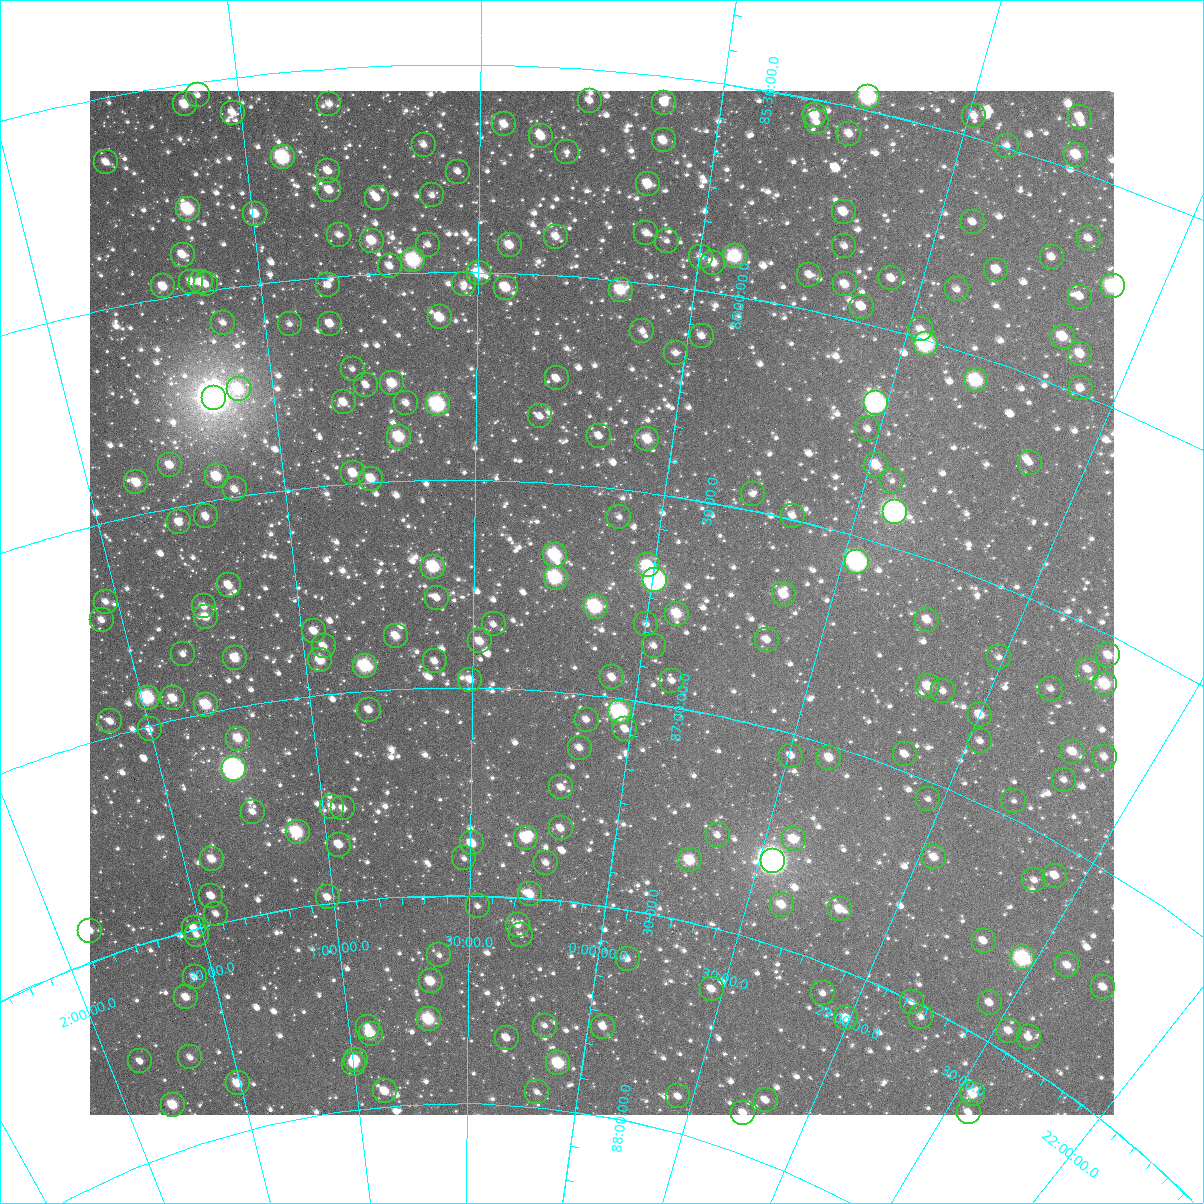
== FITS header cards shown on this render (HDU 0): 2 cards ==
NAXIS1  =                 1024
NAXIS2  =                 1024

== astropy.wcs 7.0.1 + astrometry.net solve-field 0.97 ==
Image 1024 x 1024 px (HDU 0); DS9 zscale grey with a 90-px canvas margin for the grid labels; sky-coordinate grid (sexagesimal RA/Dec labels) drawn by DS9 from the SOLVED WCS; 236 Tycho-2 reference stars matched to detected sources circled (green)
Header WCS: RA---TAN-SIP/DEC--TAN-SIP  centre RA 00:08:02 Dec +86:47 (2.01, +86.78 deg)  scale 8.66 arcsec/px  FOV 147.9' x 147.9'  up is +174 deg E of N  parity flipped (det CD > 0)
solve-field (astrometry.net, Tycho-2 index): VERIFIED the header's WCS against the Tycho-2 star catalogue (verified at 6 index scales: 17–236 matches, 0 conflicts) and refined it, rather than solving blind
Solved WCS: RA---TAN-SIP/DEC--TAN-SIP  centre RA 00:08:00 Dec +86:47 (2.00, +86.78 deg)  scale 8.67 arcsec/px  FOV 147.9' x 147.9'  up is +174 deg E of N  parity flipped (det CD > 0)
The solver's refit moves the header's centre by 0.86 arcsec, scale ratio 1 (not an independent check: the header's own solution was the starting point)
Tycho-2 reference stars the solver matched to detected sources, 236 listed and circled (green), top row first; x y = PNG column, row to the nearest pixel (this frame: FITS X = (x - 90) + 1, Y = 1024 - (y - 91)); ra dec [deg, ICRS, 3 dp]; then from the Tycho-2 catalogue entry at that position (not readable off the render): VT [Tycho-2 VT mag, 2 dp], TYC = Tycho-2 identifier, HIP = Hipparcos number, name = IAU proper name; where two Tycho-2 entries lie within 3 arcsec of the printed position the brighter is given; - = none
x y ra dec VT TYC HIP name
198 95 16.243 +85.531 11.60 4619-1049-1 - -
868 97 355.577 +85.469 7.83 4654-1139-1 116945 -
590 101 4.067 +85.575 11.66 4619-1544-1 - -
664 103 1.742 +85.564 10.79 4619-2211-1 - -
185 104 16.676 +85.548 10.08 4619-1962-1 - -
329 104 12.199 +85.585 11.27 4619-1271-1 - -
233 113 15.236 +85.583 11.16 4619-894-1 - -
815 115 357.085 +85.537 10.50 4654-1077-1 - -
974 116 352.328 +85.449 11.45 4654-1192-1 - -
1080 117 349.275 +85.377 11.74 4654-1361-1 - -
817 122 356.975 +85.554 11.62 4654-1281-1 - -
504 124 6.709 +85.642 10.70 4619-1117-1 - -
849 134 355.914 +85.564 11.02 4654-1547-1 - -
541 136 5.525 +85.668 10.41 4619-1461-1 - -
664 140 1.636 +85.653 10.45 4619-1772-1 - -
424 145 9.273 +85.692 10.92 4619-2260-1 - -
1007 146 351.103 +85.496 11.77 4654-1243-1 - -
567 152 4.675 +85.702 12.02 4619-2193-1 - -
1076 155 349.001 +85.465 10.21 4654-1158-1 - -
283 157 13.818 +85.703 8.21 4619-1597-1 4320 -
106 162 19.427 +85.653 11.32 4619-1867-1 - -
328 171 12.399 +85.745 10.88 4619-1737-1 - -
458 172 8.176 +85.757 11.46 4619-960-1 - -
648 184 1.977 +85.762 10.14 4619-542-1 - -
329 190 12.395 +85.792 10.61 4619-2160-1 - -
432 195 9.024 +85.815 11.59 4619-1515-1 - -
377 198 10.847 +85.817 11.35 4619-1921-1 - -
188 209 17.087 +85.798 8.68 4619-1905-1 - -
844 212 355.544 +85.751 10.65 4654-194-1 - -
255 214 14.901 +85.831 10.28 4619-1869-1 - -
973 222 351.427 +85.696 11.60 4654-24-1 - -
646 233 1.855 +85.880 11.39 4619-1996-1 - -
339 235 12.182 +85.901 11.71 4619-2014-1 - -
556 237 4.864 +85.907 11.00 4619-1625-1 - -
1089 238 347.768 +85.644 11.49 4654-464-1 - -
372 241 11.094 +85.919 9.80 4619-1775-1 - -
667 241 1.139 +85.893 12.51 4619-1728-1 - -
428 245 9.181 +85.933 11.76 4619-1505-1 - -
510 245 6.410 +85.933 10.32 4619-1965-1 - -
844 246 355.274 +85.831 11.59 4654-496-1 - -
183 255 17.495 +85.905 10.45 4619-1231-1 - -
735 256 358.780 +85.906 8.85 4654-530-1 - -
701 257 359.927 +85.920 12.10 4654-610-1 - -
1052 257 348.675 +85.717 11.15 4654-946-1 - -
413 260 9.697 +85.969 8.32 4619-2073-1 - -
713 263 359.480 +85.929 10.47 4654-242-1 - -
390 266 10.511 +85.982 11.14 4619-1421-1 - -
996 270 350.237 +85.788 10.93 4654-814-1 - -
479 273 7.447 +86.002 9.62 4619-1789-1 - -
809 275 356.204 +85.917 11.12 4654-412-1 - -
891 278 353.498 +85.879 11.72 4654-262-1 - -
191 282 17.350 +85.972 10.92 4619-1824-1 - -
201 282 17.024 +85.978 11.12 4619-1631-1 - -
206 284 16.863 +85.984 11.35 4619-2093-1 - -
464 284 7.946 +86.029 11.88 4619-971-1 - -
845 284 354.962 +85.921 10.76 4654-278-1 - -
328 285 12.671 +86.019 11.75 4619-2083-1 - -
163 286 18.322 +85.972 10.39 4619-1681-1 - -
1113 286 346.495 +85.731 8.63 4654-434-1 - -
506 288 6.515 +86.035 9.91 4619-1473-1 - -
957 289 351.295 +85.862 11.95 4654-162-1 - -
621 290 2.520 +86.023 9.49 4619-1419-1 820 -
1080 297 347.377 +85.782 11.57 4654-26-1 - -
862 307 354.239 +85.963 11.04 4654-158-1 - -
440 317 8.821 +86.109 9.92 4619-1919-1 - -
223 323 16.465 +86.082 11.55 4619-1967-1 - -
290 324 14.138 +86.104 11.57 4619-1923-1 - -
330 324 12.714 +86.112 10.79 4619-1788-1 - -
921 329 352.082 +85.979 11.13 4654-360-1 - -
642 331 1.603 +86.115 11.71 4619-1900-1 - -
702 336 359.491 +86.108 11.38 4654-594-1 - -
1063 337 347.430 +85.888 10.15 4654-204-1 - -
926 344 351.770 +86.008 7.67 4654-368-1 115753 -
676 353 0.322 +86.158 11.63 4619-1756-1 - -
1080 354 346.679 +85.910 10.49 4654-394-1 - -
353 369 12.019 +86.224 12.02 4619-2214-1 - -
557 378 4.537 +86.248 11.35 4619-1815-1 - -
976 380 349.723 +86.057 8.69 4654-682-1 115109 -
392 383 10.597 +86.264 9.80 4623-633-1 - -
366 385 11.557 +86.265 11.74 4623-365-1 - -
1081 388 346.220 +85.986 11.36 4654-268-1 - -
239 389 16.258 +86.245 9.61 4619-1929-1 - -
214 398 17.187 +86.257 4.36 4623-1236-1 5372 -
344 402 12.434 +86.304 10.74 4623-138-1 - -
406 403 10.112 +86.313 11.56 4623-196-1 - -
876 403 352.891 +86.178 7.11 4654-792-1 116109 -
438 404 8.928 +86.318 7.97 4623-348-1 - -
540 416 5.072 +86.341 11.79 4623-679-1 - -
868 429 352.924 +86.244 11.92 4654-894-1 - -
599 436 2.780 +86.378 11.41 4623-254-1 - -
399 437 10.421 +86.394 9.31 4623-408-1 - -
647 439 0.937 +86.372 10.03 4623-776-1 - -
1030 463 346.931 +86.199 12.00 4654-802-1 - -
170 465 19.271 +86.398 10.52 4623-420-1 - -
876 465 352.270 +86.322 10.16 4658-515-1 - -
353 473 12.269 +86.475 10.02 4623-46-1 - -
217 476 17.569 +86.445 9.83 4623-472-1 - -
371 479 11.573 +86.491 10.38 4623-418-1 - -
892 481 351.522 +86.348 12.00 4658-151-1 - -
136 482 20.661 +86.423 9.95 4623-14-1 - -
235 489 16.948 +86.482 11.45 4623-535-1 - -
753 494 356.589 +86.461 11.97 4658-235-1 - -
895 512 351.092 +86.417 10.68 4658-417-2 115550 -
206 516 18.245 +86.535 10.98 4623-850-1 - -
793 516 354.881 +86.491 11.35 4658-371-1 - -
619 517 1.665 +86.566 12.26 4623-637-1 - -
179 522 19.334 +86.537 10.71 4623-531-1 - -
555 555 4.125 +86.672 8.59 4623-745-1 - -
857 562 351.932 +86.559 7.25 4658-448-1 115813 -
648 565 0.242 +86.672 9.61 4623-405-1 - -
433 567 9.184 +86.709 8.85 4623-755-1 - -
556 578 4.033 +86.726 8.37 4623-756-1 - -
655 580 359.878 +86.706 6.75 4658-308-1 118285 -
229 585 17.807 +86.708 10.65 4623-337-1 - -
784 594 354.460 +86.679 10.15 4658-115-1 - -
437 598 9.064 +86.783 11.41 4623-128-1 - -
106 602 22.973 +86.684 11.54 4623-38-1 - -
204 606 18.991 +86.747 11.26 4623-545-1 - -
596 607 2.212 +86.788 8.46 4623-866-1 705 -
677 614 358.728 +86.778 9.83 4658-599-1 - -
206 617 18.992 +86.773 10.45 4623-334-1 - -
102 620 23.328 +86.725 11.68 4623-417-1 - -
927 620 348.505 +86.640 10.74 4658-624-1 - -
494 624 6.598 +86.846 11.79 4623-474-1 - -
646 624 359.964 +86.814 12.15 4658-587-1 - -
314 631 14.458 +86.845 10.93 4623-72-1 - -
396 636 10.893 +86.872 10.41 4623-118-1 - -
767 640 354.721 +86.796 11.26 4658-613-1 - -
480 641 7.183 +86.888 10.62 4623-313-1 - -
324 646 14.104 +86.884 11.51 4623-488-1 - -
654 646 359.503 +86.863 11.92 4658-257-1 - -
183 654 20.282 +86.850 11.48 4623-493-1 - -
1108 655 341.192 +86.545 10.88 4658-152-1 - -
999 657 345.198 +86.661 12.20 4658-144-1 - -
235 658 18.068 +86.884 10.40 4623-511-1 - -
320 660 14.318 +86.917 10.00 4623-162-1 - -
435 661 9.197 +86.936 11.54 4623-178-1 - -
365 666 12.353 +86.940 8.73 4623-707-1 - -
1088 670 341.671 +86.598 11.67 4658-208-1 - -
612 677 1.156 +86.952 10.93 4623-793-1 - -
470 680 7.604 +86.980 11.04 4623-252-1 - -
672 681 358.448 +86.939 11.50 4658-610-1 - -
1105 684 340.783 +86.610 9.45 4658-311-1 - -
928 686 347.520 +86.789 10.42 4658-403-1 - -
1051 689 342.705 +86.678 11.52 4658-498-1 - -
943 691 346.834 +86.787 11.61 4658-646-1 - -
148 698 22.255 +86.933 8.49 4623-801-1 6913 -
173 698 21.144 +86.949 10.33 4623-528-1 - -
206 705 19.735 +86.980 9.41 4623-608-1 - -
369 710 12.311 +87.046 10.99 4623-16-1 - -
620 712 0.616 +87.033 7.87 4623-381-1 - -
980 715 344.969 +86.806 10.63 4658-332-1 - -
587 720 2.105 +87.060 11.45 4623-430-1 - -
110 721 24.154 +86.965 11.18 4623-497-1 - -
150 729 22.503 +87.008 11.45 4623-521-1 - -
625 729 0.234 +87.071 11.42 4623-333-1 - -
238 739 18.567 +87.075 10.42 4623-597-1 - -
980 741 344.514 +86.864 11.89 4658-227-1 - -
580 748 2.290 +87.129 11.07 4623-512-1 - -
1073 752 340.684 +86.791 10.72 4658-133-1 - -
905 754 347.399 +86.962 11.51 4658-342-1 - -
791 756 352.361 +87.051 11.69 4658-19-1 - -
1105 757 339.383 +86.765 11.97 4658-307-1 - -
829 758 350.626 +87.029 10.43 4658-526-1 - -
234 769 19.055 +87.145 6.31 4623-907-1 5928 -
1064 780 340.450 +86.860 12.01 4658-35-1 - -
561 787 2.989 +87.228 11.27 4623-822-1 - -
928 799 345.636 +87.041 12.10 4658-255-1 - -
1014 801 342.013 +86.960 12.48 4658-580-1 - -
332 807 14.525 +87.270 11.67 4623-632-1 - -
343 808 13.958 +87.277 11.45 4623-725-1 - -
253 812 18.506 +87.255 11.73 4623-562-1 - -
561 828 2.830 +87.326 11.30 4623-760-1 - -
298 832 16.423 +87.319 8.85 4623-839-1 5122 -
718 835 354.847 +87.281 11.83 4658-233-1 - -
526 838 4.582 +87.356 9.32 4623-713-1 - -
794 839 351.085 +87.243 10.36 4658-325-1 - -
472 843 7.402 +87.374 10.33 4623-754-1 - -
339 845 14.371 +87.362 10.84 4623-578-1 - -
934 857 344.288 +87.165 11.05 4658-108-1 - -
464 858 7.805 +87.411 12.49 4623-821-1 - -
212 859 21.034 +87.346 10.32 4623-727-1 - -
690 860 355.950 +87.355 9.55 4658-150-1 117053 -
773 861 351.754 +87.308 5.59 4658-709-1 115746 -
546 863 3.444 +87.412 11.63 4623-661-1 - -
1055 876 338.725 +87.073 11.12 4658-117-1 - -
1034 880 339.473 +87.106 12.26 4658-687-1 - -
530 894 4.178 +87.490 10.17 4623-753-1 - -
211 896 21.506 +87.433 10.85 4623-882-1 - -
328 897 15.298 +87.486 11.00 4623-815-1 - -
782 905 350.684 +87.402 10.56 4658-478-1 - -
478 906 7.031 +87.525 12.64 4623-806-1 - -
840 909 347.715 +87.366 10.40 4658-447-1 - -
216 914 21.471 +87.477 11.85 4623-193-1 - -
518 925 4.737 +87.566 11.29 4623-853-1 - -
194 928 22.845 +87.498 11.17 4623-199-1 - -
90 931 28.257 +87.429 11.21 4623-131-1 - -
197 935 22.782 +87.515 12.04 4623-177-1 - -
521 935 4.543 +87.591 12.57 4623-878-1 - -
984 941 340.265 +87.293 11.61 4658-157-1 - -
439 955 9.213 +87.643 12.75 4623-123-1 - -
1023 958 338.074 +87.285 8.25 4658-431-1 111244 -
628 959 358.266 +87.617 11.82 4658-389-1 - -
1067 965 335.981 +87.243 11.12 4658-15-1 - -
195 977 23.529 +87.612 11.37 4623-257-1 - -
431 981 9.765 +87.706 10.16 4623-243-1 - -
1103 987 333.877 +87.240 11.27 4658-248-1 - -
712 989 353.089 +87.644 11.00 4658-449-1 - -
823 993 346.916 +87.569 11.62 4658-114-1 - -
186 997 24.310 +87.653 10.71 4623-5-1 - -
912 1002 342.171 +87.503 12.20 4658-285-1 - -
990 1003 338.424 +87.417 11.38 4658-608-1 - -
921 1017 341.344 +87.525 12.06 4658-585-1 - -
846 1018 345.192 +87.604 10.60 4658-387-1 - -
429 1019 9.959 +87.797 9.05 4623-53-1 3133 -
545 1026 2.667 +87.803 12.12 4623-303-1 - -
368 1027 13.779 +87.806 11.83 4623-295-1 - -
603 1027 359.038 +87.787 11.13 4658-555-1 - -
1009 1031 336.785 +87.451 11.04 4658-530-1 - -
371 1034 13.668 +87.823 9.46 4623-269-1 - -
1029 1037 335.682 +87.440 11.64 4658-688-1 - -
507 1038 5.012 +87.839 11.48 4623-75-1 - -
190 1057 25.101 +87.795 11.79 4623-221-1 - -
356 1060 14.777 +87.881 10.61 4623-157-1 - -
140 1061 28.138 +87.766 11.41 4623-37-1 - -
558 1063 1.547 +87.889 9.08 4623-253-1 513 -
354 1064 14.950 +87.890 10.07 4623-31-1 - -
238 1083 22.644 +87.886 10.16 4623-297-1 - -
385 1091 13.068 +87.963 10.64 4623-115-1 - -
537 1092 2.741 +87.964 12.05 4623-261-1 - -
973 1094 336.626 +87.626 10.22 4658-260-1 - -
678 1096 353.384 +87.914 11.64 4658-481-1 - -
766 1100 347.869 +87.859 11.43 4658-612-1 - -
173 1105 27.082 +87.891 9.77 4623-1208-1 8397 -
969 1112 336.289 +87.669 11.39 4658-265-1 - -
743 1113 348.975 +87.906 10.75 4658-318-1 - -